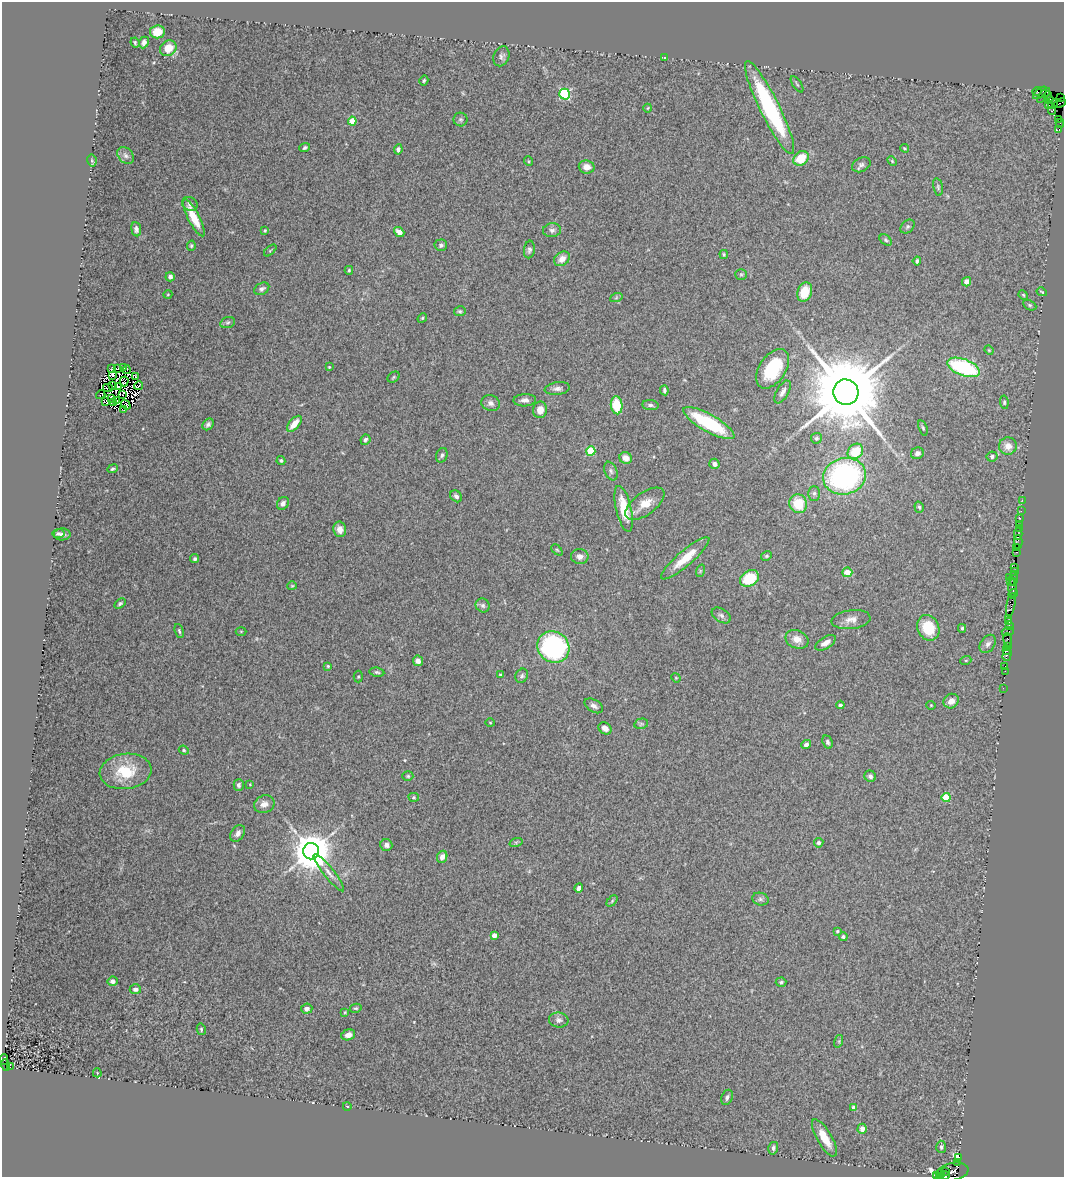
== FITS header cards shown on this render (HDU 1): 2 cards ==
NAXIS1  =                 1062
NAXIS2  =                 1175

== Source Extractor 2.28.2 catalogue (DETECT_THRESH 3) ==
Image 1062 x 1175 px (HDU 1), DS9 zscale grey, 1 PNG px = 1 image px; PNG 1066 x 1179 px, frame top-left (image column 1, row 1175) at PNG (2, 2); each listed source drawn as its Kron ellipse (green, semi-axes under 4 px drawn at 4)
Background 2.62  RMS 0.12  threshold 0.368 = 3 sigma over >= 5 px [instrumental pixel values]
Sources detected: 261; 17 with non-positive FLUX_AUTO (blend fragments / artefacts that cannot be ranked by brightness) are neither listed nor drawn; the other 244 listed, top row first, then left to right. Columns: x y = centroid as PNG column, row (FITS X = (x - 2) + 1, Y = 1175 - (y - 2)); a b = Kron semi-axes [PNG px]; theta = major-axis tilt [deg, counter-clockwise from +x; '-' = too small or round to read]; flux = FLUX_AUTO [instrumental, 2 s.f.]
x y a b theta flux
157 32 7 6 - 110
135 42 5 3 - 9.9
144 42 6 4 68 26
168 48 9 7 36 130
501 56 10 7 68 27
665 57 3 2 - 7.1
424 80 5 4 - 12
797 84 9 3 -56 13
1037 91 5 3 - 180
1040 93 8 3 41 370
565 94 5 5 - 730
1044 95 9 3 51 220
1047 96 4 3 - 140
1061 97 3 2 - 74
1049 100 4 2 - 170
1060 103 6 2 23 120
1053 104 5 2 - 200
1049 105 4 2 - 220
648 108 4 3 - 6
770 108 51 10 -64 1100
1052 111 4 3 - 200
461 119 7 7 - 19
1059 119 3 2 - 200
352 121 4 4 - 170
1060 123 4 3 - 220
1059 130 3 2 - 95
305 148 5 4 - 15
905 148 4 3 - 9.5
398 149 5 4 - 25
126 155 9 7 -45 33
801 158 8 6 37 210
92 161 6 4 -79 9.9
528 161 5 3 - 7.2
892 161 5 3 - 8
861 165 10 7 27 26
587 167 8 6 -5 60
938 187 9 5 -76 16
190 204 8 6 -36 26
194 218 20 6 -63 190
908 227 8 6 45 16
136 229 7 5 -83 24
552 230 9 7 6 30
265 231 4 3 - 8.7
399 232 6 4 -39 59
886 240 7 4 -41 15
441 245 6 6 - 23
191 246 5 4 - 11
270 250 7 4 41 10
529 250 9 5 81 22
724 254 4 3 - 11
562 259 8 6 36 77
917 261 4 3 - 15
349 270 4 3 - 10
741 274 6 5 - 13
170 277 4 4 - 33
967 282 5 4 - 37
262 289 8 5 29 28
805 292 10 7 70 180
1042 292 5 3 - 7.6
168 294 4 3 - 6.2
1023 295 5 4 - 10
616 298 6 4 20 12
1030 305 7 5 -27 14
460 311 5 5 - 14
422 318 5 4 - 9.9
228 322 7 5 17 18
989 350 4 4 - 8.3
329 367 3 3 - 8.5
963 367 17 8 -20 850
112 368 2 2 - 10
118 368 3 2 - 18
124 368 2 2 - 5.2
773 369 22 13 57 500
126 370 4 2 - 7.3
112 375 3 3 - 19
135 377 2 2 - 2.4
394 377 6 5 - 13
124 381 5 2 - 2
113 386 3 2 - 14
139 386 5 2 - 11
119 387 3 2 - 11
108 388 5 2 - 8.3
557 389 13 6 7 36
664 390 5 3 - 17
783 392 13 6 60 41
846 392 13 12 - 120000
101 395 5 3 - 37
122 395 3 2 - 1.6
112 398 4 2 - 5.8
525 400 11 6 3 40
106 401 3 3 - 0.46
117 401 3 2 - 0.45
1004 402 6 4 -82 13
113 403 2 2 - 1.7
491 403 9 7 -23 36
126 405 5 2 - 13
617 405 9 6 -84 260
650 405 8 5 -7 20
124 409 3 2 - 10
540 410 8 7 - 65
709 423 29 8 -30 610
208 424 6 5 - 23
294 424 9 5 49 120
923 428 8 4 -71 13
816 438 5 5 - 17
365 440 5 4 - 25
1008 446 9 8 - 72
591 451 5 4 - 370
855 451 8 7 - 230
917 453 6 5 - 30
442 455 7 5 71 21
992 456 5 5 - 21
626 458 6 6 - 65
281 461 4 4 - 15
714 464 5 5 - 30
113 469 5 3 - 13
611 471 10 6 -67 24
845 476 21 18 13 1700
814 493 7 6 - 23
456 496 6 5 - 31
1022 500 2 2 - 75
283 503 7 5 57 30
645 504 23 11 36 140
798 504 9 9 - 230
919 507 6 4 -73 13
624 509 23 7 -77 230
1021 511 2 2 - 140
1020 518 2 2 - 110
1019 524 2 2 - 150
1019 528 2 2 - 94
340 529 8 6 -78 49
58 533 6 4 7 18
62 534 8 6 1 28
1018 534 6 2 90 140
1018 542 6 2 -90 300
1016 547 2 2 - 64
557 550 6 4 -45 11
1017 552 3 2 - 210
766 556 5 4 - 15
580 557 9 7 -5 44
685 558 31 7 41 190
195 559 4 4 - 16
1014 567 3 2 - 150
700 571 6 4 72 10
1014 571 4 3 - 260
847 572 5 5 - 99
1009 577 2 2 - 94
749 578 10 7 32 280
1013 579 7 3 87 430
1010 581 2 2 - 130
292 586 5 4 - 9.2
1013 588 9 3 87 1400
1013 594 5 3 - 510
120 603 6 4 33 15
483 605 7 6 - 23
1011 605 12 4 80 770
721 615 10 6 -33 28
1009 618 2 2 - 56
851 620 19 9 7 69
1009 622 4 3 - 230
1009 626 3 2 - 230
928 628 13 10 -66 270
962 628 4 3 - 16
179 631 7 4 -71 14
241 631 5 3 - 7.9
1008 631 6 2 18 170
797 639 12 9 -22 78
1008 640 6 3 -81 730
825 643 11 6 32 49
988 644 10 7 56 34
553 647 17 15 -39 1400
1007 647 3 3 - 440
1007 651 4 2 - 220
1007 655 6 3 75 270
966 660 5 3 - 9.4
418 661 5 5 - 49
328 666 3 3 - 9.7
1005 666 3 3 - 320
1005 671 2 2 - 50
377 672 7 4 -9 15
500 675 3 2 - 9.1
522 676 7 6 - 19
358 677 6 4 -90 11
676 678 5 4 - 7.6
1003 688 2 2 - 53
951 701 8 7 - 65
840 705 4 3 - 14
931 705 4 4 - 7.8
594 706 10 6 -31 32
490 723 4 4 - 7.8
641 724 7 5 13 14
605 728 7 5 -37 44
827 742 7 5 -67 21
806 744 5 4 - 26
184 750 5 4 - 12
126 771 26 17 7 320
408 776 5 4 - 11
870 776 6 5 - 23
250 784 3 3 - 7.1
239 785 6 5 - 23
414 797 5 4 - 11
946 798 4 4 - 280
264 804 10 8 21 51
238 833 9 6 55 39
516 842 7 4 18 11
819 843 5 4 - 17
386 845 6 5 - 35
311 851 8 8 - 27000
442 857 6 5 - 47
329 873 23 5 -52 60
579 888 5 4 - 40
760 899 8 6 -15 22
612 901 7 4 47 13
837 931 4 3 - 14
494 935 4 4 - 76
843 937 4 4 - 15
112 981 5 5 - 30
781 982 5 4 - 15
135 989 5 5 - 27
356 1008 6 4 12 11
307 1009 6 5 - 35
345 1012 4 4 - 8.3
559 1020 10 7 -6 32
201 1029 6 4 -77 14
348 1035 7 5 16 52
839 1041 6 4 73 13
4 1059 5 2 - 610
5 1065 6 3 -73 910
10 1067 3 2 - 400
97 1073 4 4 - 7.6
727 1097 8 5 67 23
347 1106 4 3 - 5.8
854 1108 4 4 - 57
862 1129 5 4 - 59
824 1138 21 7 -60 180
941 1147 6 5 - 20
773 1148 6 5 - 24
959 1157 3 3 - 1200
957 1162 3 2 - 110
945 1171 3 3 - 270
953 1171 15 8 9 1300
940 1174 5 4 - 240
936 1175 4 2 - 150
945 1175 4 3 - 960
At the frame edge (FLAGS 8, measured only in part): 3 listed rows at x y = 1060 103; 936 1175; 945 1175
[17 non-positive-flux detections neither listed nor drawn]